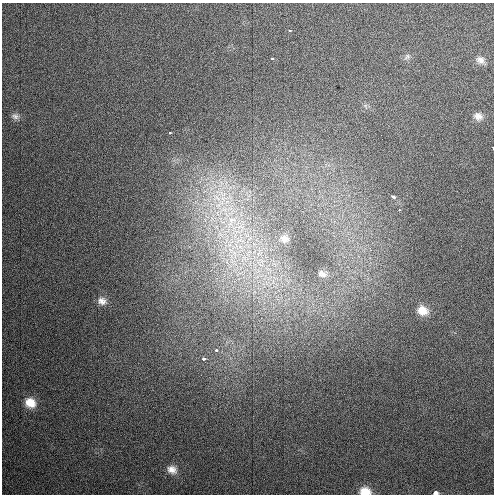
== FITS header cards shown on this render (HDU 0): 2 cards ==
NAXIS1  =                  492 / Axis length
NAXIS2  =                  492 / Axis length

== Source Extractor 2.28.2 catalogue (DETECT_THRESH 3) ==
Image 492 x 492 px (HDU 0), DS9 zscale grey, 1 PNG px = 1 image px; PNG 496 x 496 px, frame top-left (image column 1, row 492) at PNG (2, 3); no overlay
Background 2360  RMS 7.4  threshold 22.1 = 3 sigma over >= 5 px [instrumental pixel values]
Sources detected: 23; all 23 listed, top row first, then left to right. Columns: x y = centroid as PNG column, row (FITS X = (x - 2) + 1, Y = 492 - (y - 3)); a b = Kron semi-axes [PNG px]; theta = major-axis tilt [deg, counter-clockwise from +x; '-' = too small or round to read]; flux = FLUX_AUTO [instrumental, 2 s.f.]
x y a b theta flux
289 30 3 2 - 1100
407 56 10 5 47 1400
272 58 3 3 - 930
480 60 12 9 -32 2900
15 116 11 7 -8 1800
478 116 12 10 -29 3200
169 133 3 3 - 5800
493 147 3 2 - 1000
217 197 11 4 -56 2300
393 197 4 3 - 1700
399 210 3 3 - 610
231 220 11 9 72 5500
284 238 11 10 - 2900
240 246 7 5 0 1800
322 274 13 8 -21 2400
102 301 11 9 -29 3100
422 310 14 12 -28 6500
216 350 3 3 - 1200
203 358 3 3 - 2500
30 403 13 11 -27 7300
172 470 14 11 -23 4600
365 491 13 9 -3 6800
435 493 3 3 - 16000
At the frame edge (FLAGS 8, measured only in part): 3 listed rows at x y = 493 147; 365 491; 435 493